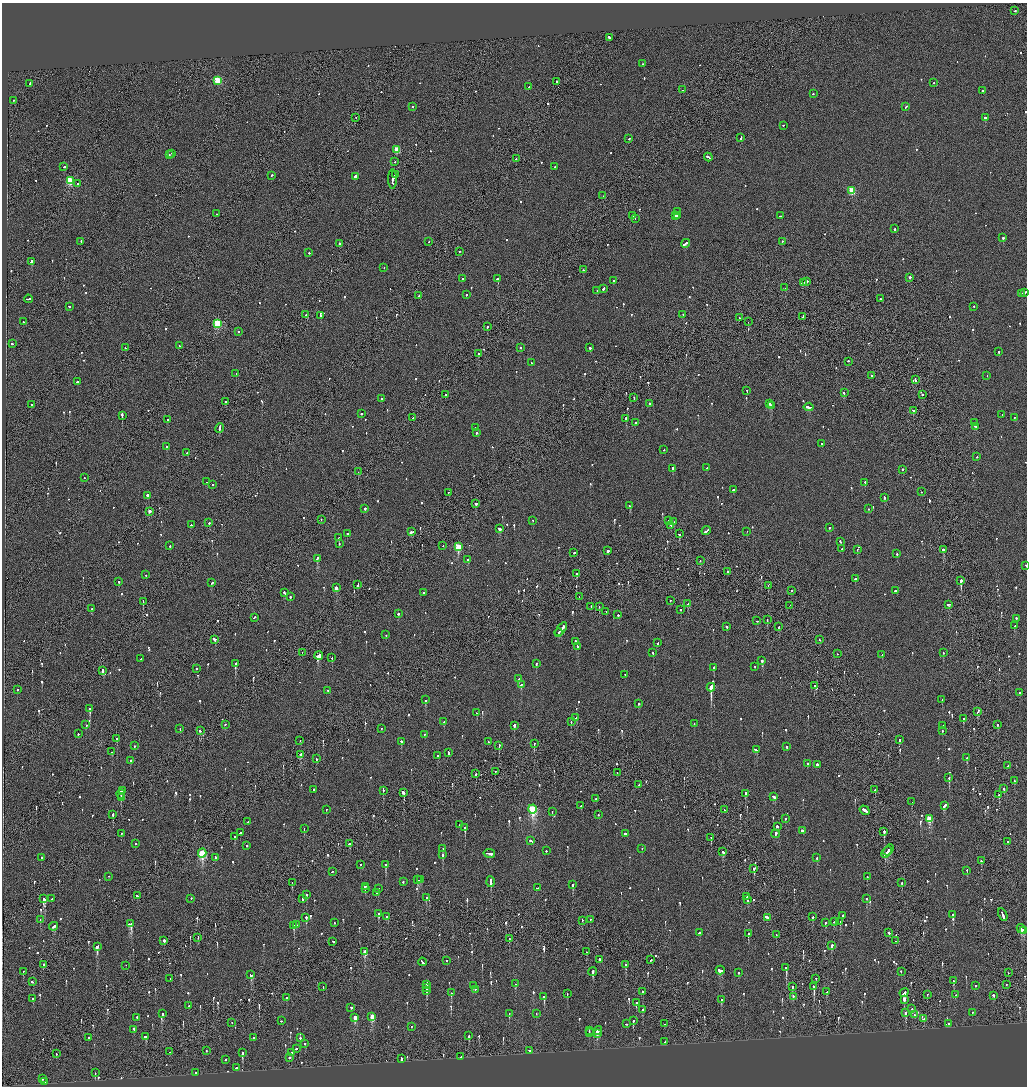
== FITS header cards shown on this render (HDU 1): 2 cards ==
NAXIS1  =                 2050
NAXIS2  =                 2168

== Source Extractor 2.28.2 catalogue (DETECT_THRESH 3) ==
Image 2050 x 2168 px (HDU 1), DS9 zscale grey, zoomed out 1/2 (1 PNG px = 2 x 2 image px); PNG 1029 x 1088 px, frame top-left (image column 2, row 2168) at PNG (2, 3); each listed source drawn as its Kron ellipse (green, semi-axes under 4 px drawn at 4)
Background -0.118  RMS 0.068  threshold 0.205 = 3 sigma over >= 5 px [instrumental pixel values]
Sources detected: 1092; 43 cannot appear on this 1/2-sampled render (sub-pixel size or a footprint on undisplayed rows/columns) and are neither listed nor drawn; of the other 1049, the 500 brightest by FLUX_AUTO listed and drawn (549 fainter detections omitted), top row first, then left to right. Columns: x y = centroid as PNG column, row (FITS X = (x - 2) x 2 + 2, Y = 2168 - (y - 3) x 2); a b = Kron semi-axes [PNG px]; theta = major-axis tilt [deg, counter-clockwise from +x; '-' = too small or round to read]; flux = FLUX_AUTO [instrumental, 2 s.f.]
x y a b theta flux
1015 11 2 1 - 120
609 38 4 2 - 310
642 64 2 1 - 90
218 81 3 3 - 850
556 82 2 2 - 120
934 83 2 2 - 92
30 84 2 1 - 210
529 87 2 2 - 320
682 90 2 1 - 110
982 91 2 1 - 97
813 94 2 2 - 75
14 101 2 2 - 80
412 107 2 2 - 200
906 107 3 2 - 160
356 118 2 2 - 72
985 118 2 2 - 650
783 126 2 2 - 98
741 138 3 2 - 210
629 139 2 2 - 140
397 150 3 3 - 430
172 154 2 2 - 110
169 155 2 2 - 130
708 158 4 2 - 320
516 159 2 2 - 73
395 162 2 2 - 74
64 167 2 2 - 180
555 167 2 2 - 160
396 175 3 2 - 280
271 176 3 2 - 130
355 177 2 2 - 440
393 179 10 3 89 880
70 181 3 3 - 910
77 184 2 2 - 95
852 191 3 3 - 630
603 196 2 2 - 140
678 212 2 2 - 82
217 214 2 1 - 110
633 216 3 2 - 370
675 216 3 2 - 160
677 216 3 2 - 120
780 216 2 2 - 130
635 219 2 1 - 73
895 229 2 2 - 260
1003 238 2 2 - 310
81 242 2 2 - 150
429 242 2 2 - 83
782 242 2 2 - 81
340 244 3 2 - 290
685 244 5 2 - 360
459 252 2 2 - 71
309 253 2 2 - 120
31 262 3 2 - 520
384 268 2 2 - 92
583 270 2 2 - 220
910 278 2 2 - 170
462 279 2 2 - 89
498 279 2 2 - 730
613 281 2 2 - 82
806 282 3 2 - 300
803 283 3 1 - 350
785 288 2 1 - 97
604 289 3 2 - 200
597 291 2 2 - 77
1024 293 4 2 - 340
1022 294 2 2 - 180
466 295 2 2 - 96
419 296 2 2 - 74
28 299 4 2 - 280
880 299 2 2 - 140
69 307 2 2 - 87
973 307 2 2 - 76
306 315 2 2 - 320
683 315 2 2 - 97
321 316 2 2 - 86
803 317 3 2 - 170
739 318 2 2 - 100
23 322 2 2 - 98
748 322 2 1 - 80
218 324 3 3 - 920
487 327 2 2 - 220
238 332 2 1 - 100
12 344 2 2 - 98
180 346 2 2 - 140
125 348 2 2 - 84
520 348 2 2 - 94
590 348 2 2 - 410
999 352 2 2 - 190
478 354 2 2 - 280
848 362 2 2 - 110
531 363 2 2 - 110
236 374 2 2 - 86
871 376 2 2 - 120
987 376 2 2 - 160
915 380 3 1 - 120
77 382 3 2 - 140
746 391 2 2 - 180
844 393 2 2 - 150
445 395 2 2 - 85
922 395 2 1 - 77
634 398 3 1 - 100
382 399 2 2 - 150
225 402 2 2 - 160
649 404 2 2 - 84
769 404 4 2 - 640
32 405 2 1 - 120
771 406 2 2 - 210
809 407 5 2 - 320
913 411 3 2 - 200
361 414 2 2 - 250
1002 415 2 2 - 76
122 416 3 2 - 500
413 418 2 2 - 85
1015 418 2 1 - 85
626 419 3 2 - 220
168 420 2 2 - 100
635 423 2 2 - 220
974 423 2 2 - 83
976 427 4 2 - 310
476 428 2 2 - 190
219 429 5 2 - 320
476 433 2 2 - 620
822 444 2 2 - 110
167 447 2 2 - 200
664 450 2 2 - 75
187 453 2 2 - 96
977 457 2 2 - 90
707 468 3 2 - 120
672 469 3 2 - 480
902 470 2 2 - 110
358 472 2 1 - 130
84 478 2 2 - 72
207 482 2 2 - 110
865 483 2 2 - 88
213 485 2 2 - 89
733 490 2 2 - 370
921 492 2 2 - 99
448 493 2 1 - 94
148 496 3 2 - 930
884 498 2 2 - 170
476 504 2 2 - 260
630 506 3 2 - 250
365 509 2 2 - 430
869 509 2 2 - 95
149 512 2 2 - 120
321 520 2 1 - 76
533 521 2 2 - 87
669 521 3 2 - 680
674 522 2 2 - 86
209 523 2 2 - 310
191 525 2 2 - 74
671 526 2 2 - 89
830 528 2 2 - 98
499 529 4 2 - 170
706 531 5 2 - 310
411 532 4 2 - 440
747 532 2 1 - 100
347 534 2 2 - 170
679 534 2 2 - 100
339 538 2 2 - 160
840 542 3 2 - 120
339 544 2 2 - 120
170 546 2 2 - 130
443 546 2 1 - 81
458 547 4 3 - 570
842 549 2 2 - 140
857 550 2 2 - 350
943 550 2 2 - 970
608 551 2 2 - 3400
574 553 2 2 - 170
897 554 2 2 - 160
317 559 4 2 - 340
467 560 2 2 - 80
700 561 2 2 - 120
1026 566 2 1 - 84
728 572 2 1 - 100
577 574 2 2 - 150
146 575 2 2 - 73
855 579 2 2 - 120
961 581 2 1 - 1700
119 582 2 2 - 88
212 583 3 2 - 120
358 585 3 1 - 560
768 586 3 1 - 140
336 588 3 2 - 190
792 591 2 1 - 530
895 591 2 2 - 340
285 593 3 2 - 230
423 593 2 1 - 80
290 597 2 2 - 210
579 597 2 1 - 72
670 601 2 2 - 99
143 602 4 1 - 300
688 604 2 2 - 87
948 605 2 2 - 120
790 606 2 1 - 87
591 607 2 2 - 88
599 607 2 1 - 73
91 609 2 2 - 150
681 610 2 2 - 110
606 612 2 1 - 72
398 614 2 2 - 450
618 615 2 2 - 320
254 618 2 2 - 120
1016 619 2 2 - 210
767 620 3 2 - 96
757 621 2 2 - 98
1015 626 2 2 - 130
727 627 2 2 - 240
779 627 2 1 - 100
561 630 8 2 53 610
559 633 4 2 - 280
386 635 2 2 - 74
214 640 3 2 - 280
820 640 2 1 - 220
576 642 2 2 - 120
658 643 2 2 - 72
578 647 2 2 - 140
302 653 2 1 - 110
653 653 2 2 - 87
943 653 2 2 - 120
837 654 2 2 - 77
882 655 3 2 - 110
319 656 4 2 - 740
332 658 2 1 - 110
141 659 2 1 - 81
762 661 2 2 - 330
235 664 2 2 - 900
536 664 3 2 - 130
755 667 2 2 - 82
714 668 2 2 - 280
196 669 2 2 - 390
103 671 4 2 - 340
625 675 2 2 - 150
519 679 2 2 - 130
521 685 3 2 - 190
815 686 2 1 - 490
711 688 4 2 - 24000
17 690 2 2 - 71
328 691 2 2 - 78
1019 693 2 2 - 81
426 700 3 2 - 270
942 700 2 2 - 150
638 704 2 2 - 100
90 709 3 2 - 530
978 712 3 2 - 190
477 713 2 2 - 91
576 718 3 2 - 630
963 719 2 2 - 430
444 722 2 2 - 170
571 722 2 2 - 130
694 724 2 2 - 96
86 725 2 2 - 120
225 725 2 2 - 140
997 725 2 2 - 120
514 726 2 2 - 670
943 726 2 2 - 72
180 729 2 2 - 79
381 729 2 2 - 74
200 731 3 3 - 120
942 731 2 2 - 86
78 734 2 2 - 150
424 735 2 2 - 95
117 739 2 2 - 320
899 740 2 2 - 430
300 741 2 1 - 72
401 742 2 2 - 600
488 742 2 2 - 93
534 744 2 1 - 140
134 746 2 2 - 120
499 746 2 2 - 310
786 747 2 2 - 100
756 750 3 2 - 240
112 752 2 2 - 97
448 753 3 2 - 280
301 755 3 2 - 180
438 756 2 2 - 140
967 758 3 2 - 84
316 759 3 2 - 89
130 761 2 2 - 370
807 764 2 2 - 290
818 765 3 2 - 970
1008 766 2 2 - 88
495 772 2 1 - 74
617 773 2 1 - 75
476 774 3 1 - 120
949 778 2 2 - 390
1014 781 2 2 - 84
638 785 2 2 - 220
1004 789 2 2 - 200
314 790 2 2 - 81
875 790 2 2 - 100
122 791 2 2 - 150
383 791 2 2 - 120
403 793 4 2 - 200
121 794 4 2 - 430
745 794 3 2 - 170
999 795 2 2 - 220
773 797 4 2 - 350
121 798 2 1 - 200
596 799 2 2 - 120
912 802 2 2 - 72
581 806 2 2 - 91
944 806 4 2 - 290
326 810 2 2 - 110
533 810 4 3 - 1700
724 810 2 1 - 72
865 811 5 2 - 370
552 812 2 2 - 100
113 815 2 2 - 160
598 815 2 2 - 81
785 819 2 2 - 72
929 819 3 3 - 540
248 822 2 1 - 300
460 825 2 2 - 110
777 827 2 2 - 610
465 828 2 2 - 540
304 829 2 1 - 88
803 831 4 2 - 560
884 832 3 2 - 300
240 833 2 2 - 170
122 834 3 2 - 96
625 834 2 2 - 400
775 834 4 2 - 290
235 837 2 2 - 190
711 838 2 1 - 140
531 841 3 2 - 200
1008 842 2 1 - 300
135 844 2 2 - 170
350 844 3 2 - 270
247 846 2 2 - 150
443 849 2 2 - 130
642 849 2 2 - 260
889 850 6 2 47 500
546 851 2 2 - 87
723 852 3 2 - 190
886 853 6 3 58 480
202 854 4 3 - 1200
489 854 6 2 -10 300
442 855 3 2 - 150
42 858 2 2 - 78
215 858 3 2 - 140
817 858 2 2 - 170
981 861 2 2 - 190
361 865 2 2 - 140
385 865 3 2 - 190
754 869 2 2 - 1200
967 871 2 2 - 100
332 872 2 2 - 75
109 877 2 2 - 80
867 877 2 2 - 110
417 880 3 2 - 410
421 880 2 2 - 280
403 882 2 2 - 180
490 882 5 2 - 410
292 883 2 2 - 100
902 883 2 2 - 110
572 885 2 2 - 310
365 887 3 2 - 94
537 888 3 2 - 130
365 889 2 2 - 260
378 889 2 2 - 150
376 893 2 1 - 110
307 895 2 2 - 110
137 896 3 2 - 220
747 897 2 2 - 110
426 898 2 2 - 170
44 899 3 2 - 1600
52 899 2 2 - 140
191 899 2 2 - 150
302 899 3 2 - 170
866 899 2 2 - 77
748 900 2 2 - 120
379 914 3 2 - 230
953 915 3 2 - 370
1003 915 6 2 -65 540
842 916 2 2 - 140
387 917 3 2 - 780
767 917 3 2 - 410
813 917 2 2 - 190
306 918 3 2 - 320
40 920 2 1 - 230
590 920 2 2 - 85
582 921 2 1 - 160
834 922 4 2 - 170
840 922 2 2 - 86
334 923 2 2 - 210
826 923 2 2 - 81
131 924 4 3 - 770
296 925 2 2 - 72
294 926 3 2 - 340
54 927 4 2 - 230
1021 929 5 2 - 330
1023 931 3 1 - 160
699 933 3 2 - 110
889 933 2 2 - 170
748 934 2 2 - 170
776 935 2 1 - 190
198 938 3 1 - 99
509 939 3 2 - 79
164 941 2 2 - 370
896 941 2 2 - 500
333 942 2 2 - 210
832 946 3 2 - 79
97 947 3 2 - 1500
365 952 3 2 - 320
586 952 2 2 - 120
599 960 2 2 - 280
650 960 2 2 - 110
447 961 2 2 - 140
422 962 4 2 - 430
43 965 2 1 - 200
625 965 3 2 - 96
126 966 2 2 - 90
786 968 3 2 - 630
720 971 4 2 - 740
23 972 2 1 - 120
593 972 4 2 - 220
901 972 2 2 - 86
739 973 2 2 - 94
1008 973 2 1 - 110
251 975 3 2 - 130
170 979 2 2 - 92
816 979 2 2 - 410
953 981 2 2 - 400
32 982 2 2 - 150
515 984 2 2 - 210
427 985 3 2 - 820
1006 985 2 1 - 83
473 986 2 2 - 270
975 986 2 2 - 180
323 987 2 1 - 94
792 987 3 2 - 210
814 987 4 2 - 790
426 988 4 2 - 660
475 990 2 2 - 84
426 991 3 2 - 470
642 992 2 2 - 94
826 992 2 2 - 83
451 993 2 2 - 320
904 993 4 2 - 420
567 994 3 1 - 120
927 995 2 1 - 99
956 995 2 2 - 93
993 996 3 2 - 140
544 997 2 2 - 690
793 997 2 2 - 96
286 998 2 1 - 99
33 999 2 2 - 100
721 1000 2 2 - 100
904 1000 3 2 - 280
636 1003 2 2 - 96
189 1006 2 2 - 79
351 1008 2 2 - 190
912 1009 3 2 - 73
643 1010 2 2 - 83
906 1013 3 2 - 660
972 1013 2 2 - 130
162 1014 2 2 - 220
509 1014 2 2 - 190
536 1014 2 2 - 110
914 1015 2 1 - 73
372 1017 4 2 - 370
137 1018 2 2 - 280
355 1018 3 2 - 280
924 1019 3 2 - 100
282 1021 2 2 - 140
633 1021 3 2 - 210
232 1023 2 2 - 78
626 1024 2 2 - 100
664 1024 2 1 - 92
948 1024 2 2 - 150
411 1027 2 2 - 110
134 1030 3 2 - 210
589 1031 2 2 - 91
598 1031 4 2 - 530
589 1033 2 2 - 160
597 1034 2 2 - 110
469 1036 3 2 - 240
146 1037 3 2 - 1400
88 1038 2 2 - 140
254 1038 2 2 - 74
300 1038 2 2 - 200
665 1042 3 2 - 76
305 1044 2 2 - 85
296 1049 2 2 - 120
206 1051 2 2 - 90
530 1051 3 2 - 450
169 1052 2 1 - 96
242 1053 3 2 - 380
291 1053 2 2 - 74
56 1054 2 2 - 150
461 1057 2 2 - 96
289 1058 2 2 - 280
402 1059 3 1 - 370
225 1060 2 2 - 120
236 1068 3 2 - 120
95 1073 3 2 - 140
195 1073 2 2 - 240
42 1079 3 2 - 110
45 1082 2 2 - 88
At the frame edge (FLAGS 8, measured only in part): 1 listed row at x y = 1026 566
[549 fainter detections neither listed nor drawn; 43 sub-pixel or undisplayed-footprint detections neither listed nor drawn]